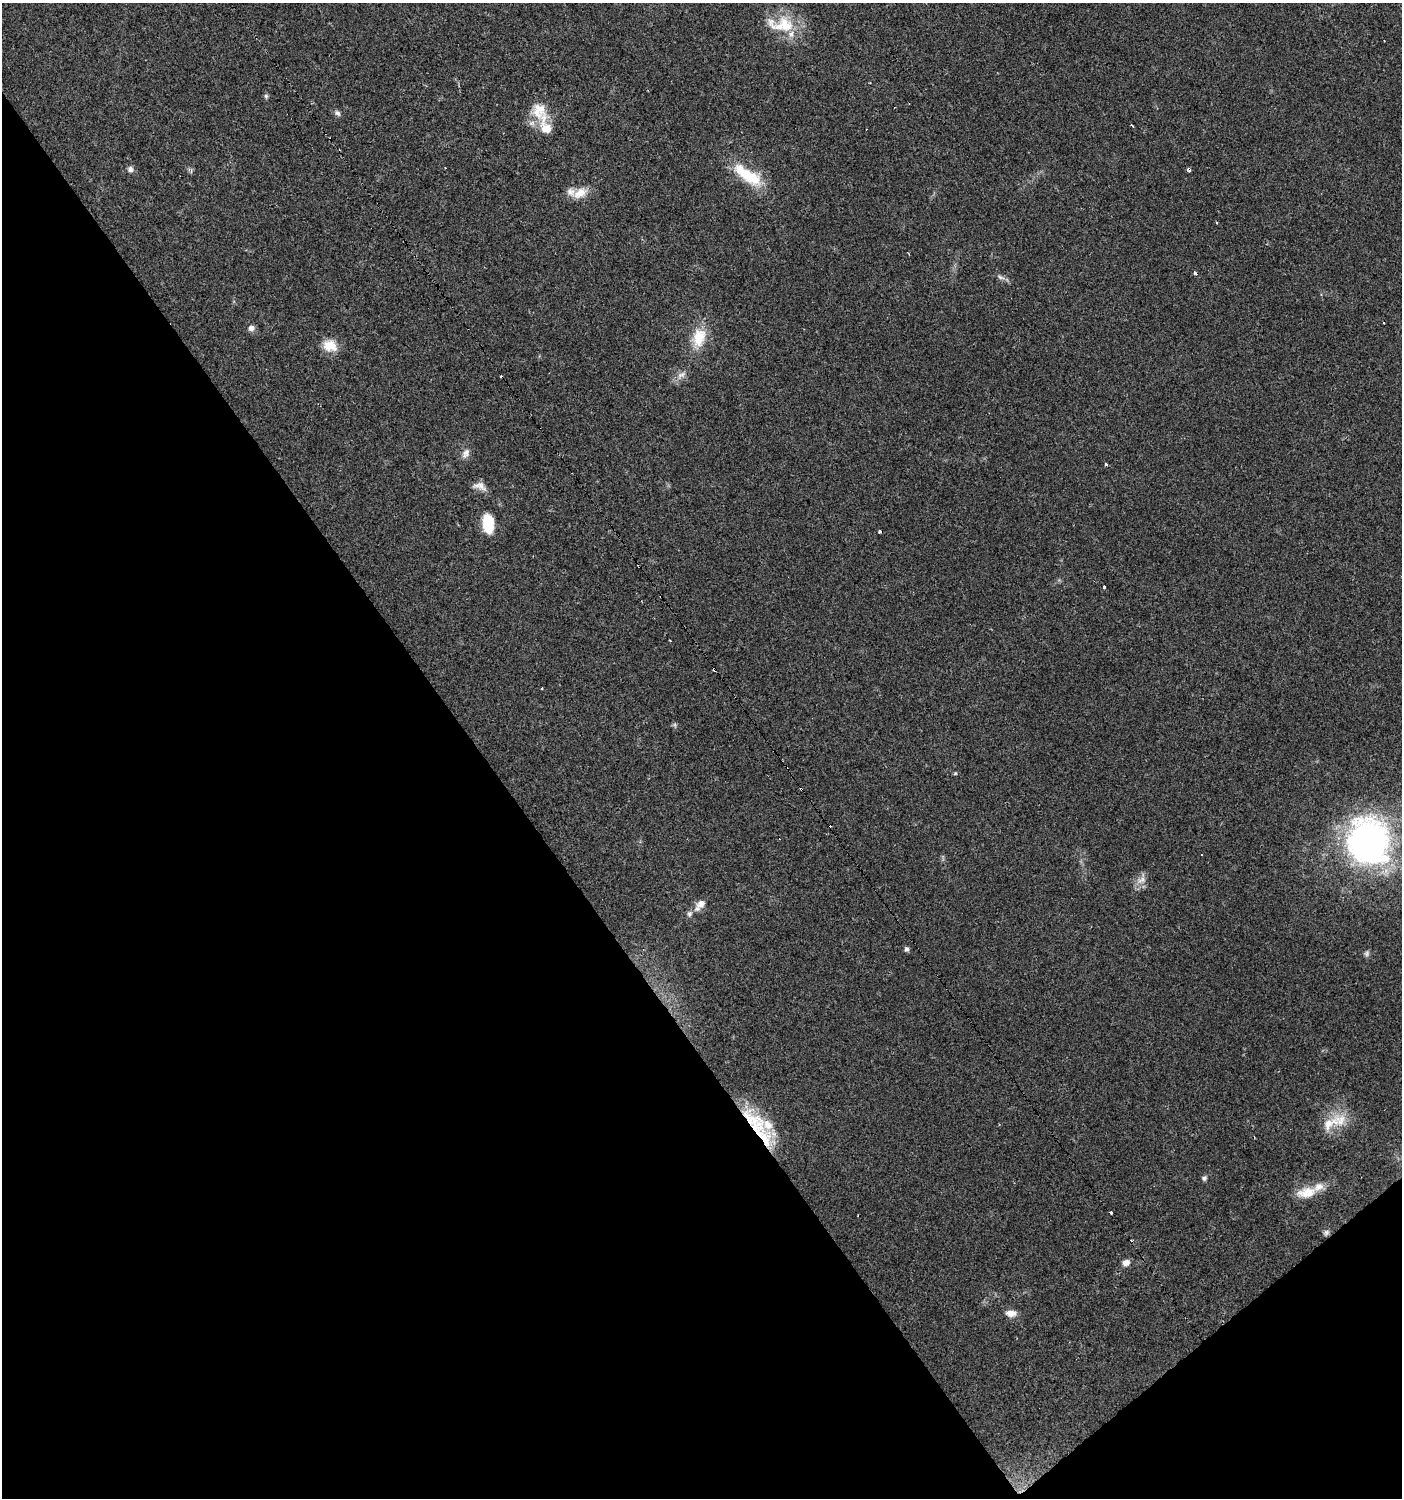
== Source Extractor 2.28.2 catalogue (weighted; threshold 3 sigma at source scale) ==
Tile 14 of 4 x 4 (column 2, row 4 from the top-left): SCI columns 1597-2996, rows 1-1496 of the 5931 x 5985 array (HDU 1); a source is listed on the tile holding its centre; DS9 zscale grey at full resolution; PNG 1404 x 1500 px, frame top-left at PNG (2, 3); no overlay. Shown black and unused: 37% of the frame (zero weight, under 2 of 3 exposures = <1% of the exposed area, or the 3 px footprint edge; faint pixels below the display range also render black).
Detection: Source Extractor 2.28.2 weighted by HDU 2 'WHT'; one run over the whole footprint, this tile lists its part. Background 0.0612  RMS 0.0057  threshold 0.0255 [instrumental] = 3 sigma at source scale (4.5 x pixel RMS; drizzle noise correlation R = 1.50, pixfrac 1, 0.0396/0.0396 arcsec/px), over >= 5 px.
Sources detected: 53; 9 cosmic-ray / hot-pixel residue — not listed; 6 inside a brighter listed object's ellipse — not listed separately; the other 38 listed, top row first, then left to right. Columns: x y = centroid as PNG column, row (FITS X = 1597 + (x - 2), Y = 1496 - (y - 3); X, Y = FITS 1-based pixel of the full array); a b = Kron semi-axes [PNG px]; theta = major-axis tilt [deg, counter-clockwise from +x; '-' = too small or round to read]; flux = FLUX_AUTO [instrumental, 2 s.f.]
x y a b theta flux
786 25 43 22 -26 21
266 96 6 6 - 1
539 110 31 20 -61 15
338 113 9 5 -51 1.6
1132 126 3 2 - 1.1
130 169 8 7 - 1.9
748 175 43 15 -34 24
580 193 22 12 29 7.9
1217 223 3 3 - 0.53
1195 273 4 3 - 15
1000 277 13 4 -24 2
1384 323 3 2 - 0.47
251 328 8 8 - 2.7
699 338 28 17 74 16
330 345 18 14 -19 9.5
682 375 14 7 25 3.4
466 453 13 9 66 3.6
1106 464 4 3 - 1.3
481 485 19 9 -51 4.4
488 523 18 10 -84 21
880 531 3 3 - 2
1104 587 3 3 - 3.7
675 725 7 4 -72 0.95
955 774 5 3 - 0.7
801 789 4 2 - 0.87
1368 842 57 48 -77 170
1141 880 14 7 30 3.9
701 904 13 10 42 4.7
689 914 9 6 70 1.7
906 949 6 6 - 1.3
1367 953 8 6 67 1.5
1330 1123 32 16 36 15
759 1127 62 16 -55 35
1204 1178 7 6 - 1.4
1307 1193 27 13 11 11
1326 1232 8 6 30 1.5
1126 1263 9 7 20 3.3
1011 1313 14 8 -1 4.1
Overlapping masked pixels (flux is a lower limit): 2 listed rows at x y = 801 789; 759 1127
Isophote crosses this tile's border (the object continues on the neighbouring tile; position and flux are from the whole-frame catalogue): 1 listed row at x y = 1368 842